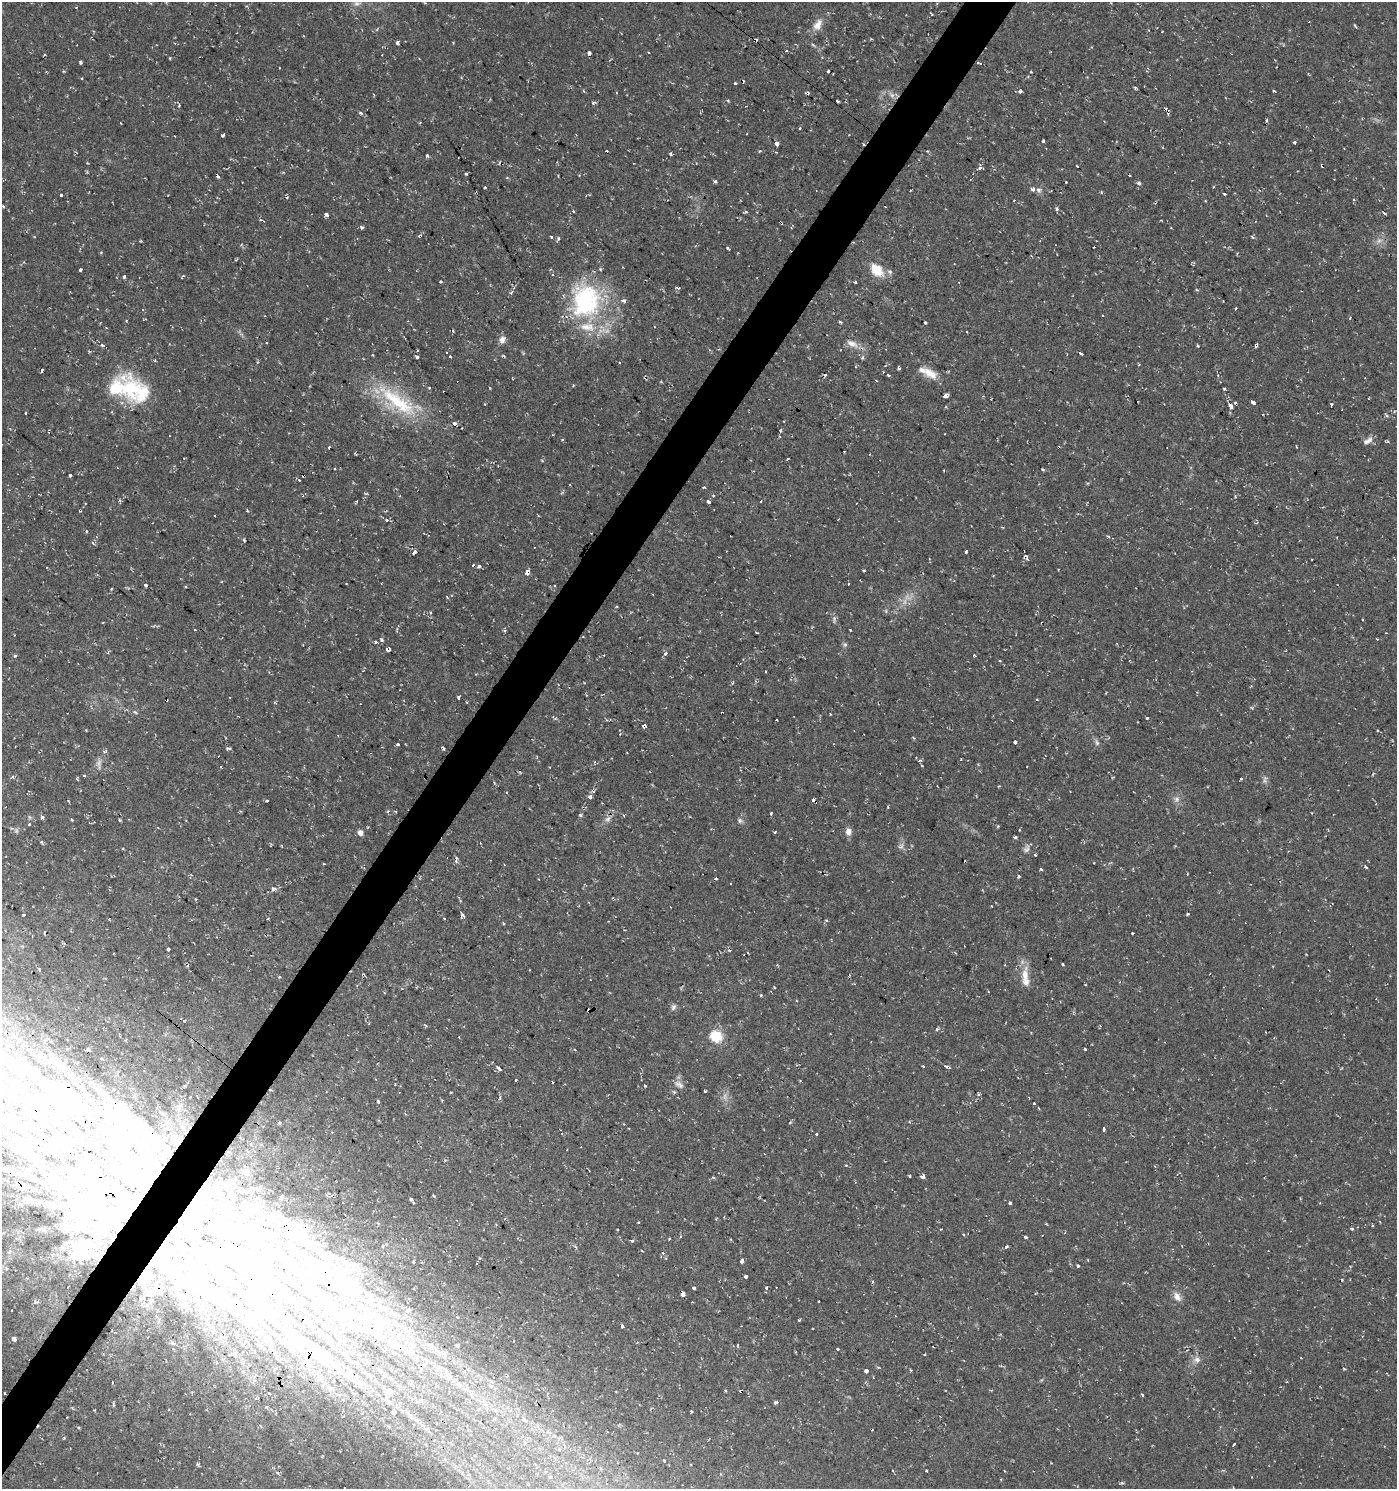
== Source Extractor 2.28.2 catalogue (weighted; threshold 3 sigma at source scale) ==
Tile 7 of 4 x 4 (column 3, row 2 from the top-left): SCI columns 3033-4427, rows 2976-4462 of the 6002 x 5958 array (HDU 1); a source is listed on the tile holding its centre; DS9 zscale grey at full resolution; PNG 1399 x 1491 px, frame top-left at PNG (2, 2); no overlay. Shown black and unused: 4% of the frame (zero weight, under 2 of 3 exposures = <1% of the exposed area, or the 3 px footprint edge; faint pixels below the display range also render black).
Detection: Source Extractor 2.28.2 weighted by HDU 2 'WHT'; one run over the whole footprint, this tile lists its part. Background 0.0337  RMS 0.004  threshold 0.0182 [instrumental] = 3 sigma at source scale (4.5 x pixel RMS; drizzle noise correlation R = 1.50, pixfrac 1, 0.0396/0.0396 arcsec/px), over >= 5 px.
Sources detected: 452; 3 too faint to see at this stretch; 53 inside a brighter object's white glare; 74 cosmic-ray / hot-pixel residue — not listed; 28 inside a brighter listed object's ellipse — not listed separately; the other 294 listed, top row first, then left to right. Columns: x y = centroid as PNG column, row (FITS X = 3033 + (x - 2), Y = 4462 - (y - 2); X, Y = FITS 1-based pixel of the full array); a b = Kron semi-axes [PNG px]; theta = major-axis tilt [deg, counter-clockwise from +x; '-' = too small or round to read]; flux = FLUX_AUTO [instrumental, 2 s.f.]
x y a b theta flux
357 4 10 5 4 1.5
817 25 16 10 59 3.9
1148 30 3 2 - 0.38
755 40 4 3 - 2
397 43 3 3 - 3.7
589 53 4 3 - 2.9
44 55 4 2 - 0.32
170 58 4 2 - 0.3
80 62 3 3 - 0.95
979 63 5 2 - 0.78
829 71 3 3 - 2.3
1031 72 3 3 - 1.1
81 78 3 3 - 0.67
734 83 3 3 - 1.7
1135 88 5 4 - 0.51
1020 91 4 3 - 2.3
1274 91 3 3 - 0.85
807 93 4 3 - 1.1
179 106 3 3 - 1.4
360 113 3 3 - 1.9
121 123 3 2 - 0.31
800 128 3 3 - 0.68
223 135 4 3 - 1.2
1043 141 3 3 - 1.6
1294 143 3 3 - 0.91
777 144 4 4 - 3.7
760 151 4 3 - 0.45
671 154 5 3 - 0.5
427 156 3 3 - 1
980 167 5 4 - 1.5
466 174 3 3 - 1.2
715 181 4 3 - 0.72
1139 183 5 5 - 0.8
485 187 3 3 - 1.4
1213 187 3 2 - 0.52
1032 189 4 3 - 4.5
1039 190 7 5 -27 1
1101 192 4 3 - 0.36
1224 194 3 3 - 0.83
61 195 4 3 - 0.63
1354 199 3 3 - 0.71
1014 200 3 2 - 0.81
3 206 4 3 - 0.46
885 207 2 2 - 0.31
1057 209 6 4 72 0.64
573 211 3 3 - 0.53
1384 213 4 3 - 0.73
326 214 4 3 - 2.1
361 227 4 3 - 1
551 237 3 3 - 1.1
1252 237 4 3 - 0.6
727 248 4 3 - 0.58
80 269 3 3 - 1.5
877 270 15 10 -46 9
183 276 4 2 - 0.52
124 277 4 3 - 1.2
440 282 4 2 - 0.37
855 282 3 3 - 0.84
959 282 3 2 - 0.31
679 288 3 3 - 0.95
585 300 49 40 83 52
1236 308 3 3 - 0.89
1103 315 3 2 - 0.45
1350 318 3 2 - 0.54
840 322 4 2 - 0.94
925 323 3 3 - 0.98
502 340 9 7 74 2.1
852 344 18 8 -26 3.6
102 345 5 4 - 0.73
1256 345 3 3 - 2.6
1198 346 3 3 - 2.1
417 350 3 2 - 0.58
1081 354 4 3 - 7.7
372 355 3 2 - 0.31
450 356 3 3 - 1.4
417 357 3 3 - 1.5
619 362 3 3 - 0.55
899 368 3 3 - 1.9
41 370 3 3 - 3.1
930 373 21 10 -33 5.4
888 375 5 3 - 0.41
129 388 34 28 84 26
1224 389 3 3 - 0.89
946 396 4 4 - 6.3
397 401 69 20 -37 30
1253 402 4 3 - 4.5
485 404 4 3 - 0.31
1332 404 3 3 - 1.8
1231 406 5 3 - 4.9
25 413 3 3 - 1.2
1386 415 4 3 - 0.69
454 424 3 3 - 21
780 430 5 3 - 0.58
562 440 3 2 - 0.59
1368 441 14 6 30 2
329 448 3 2 - 0.5
355 453 3 3 - 0.41
787 459 3 2 - 0.88
542 461 3 3 - 0.55
335 468 3 3 - 1.2
1043 469 3 3 - 0.94
70 475 3 3 - 1.4
299 480 3 2 - 0.36
704 487 4 3 - 0.44
713 496 3 3 - 1.1
120 500 4 3 - 0.92
761 501 3 2 - 0.61
709 502 5 3 - 1.7
80 510 3 3 - 1.6
1108 536 5 3 - 0.47
244 540 5 3 - 0.49
93 543 6 4 -28 0.74
414 552 4 3 - 4.1
966 552 3 3 - 0.94
479 566 4 3 - 1
864 570 3 3 - 1.1
527 572 4 3 - 12
849 583 3 3 - 1
145 585 4 3 - 2.8
555 586 3 3 - 0.75
430 612 5 4 - 0.75
850 630 3 3 - 0.71
1377 639 3 3 - 1.1
381 640 3 3 - 1.6
376 642 4 4 - 0.46
845 645 6 5 - 0.77
388 650 4 4 - 3.9
665 653 3 3 - 4.6
974 655 4 3 - 0.37
15 656 4 4 - 0.61
766 672 2 2 - 0.3
733 683 6 2 68 0.41
458 698 3 3 - 1.6
1037 700 3 2 - 0.4
135 712 6 4 -43 0.55
722 713 3 2 - 0.61
830 714 3 3 - 0.82
1147 718 3 3 - 5
777 720 2 2 - 0.39
644 726 4 3 - 4.3
1377 731 3 3 - 0.47
338 735 3 3 - 0.41
913 738 5 3 - 0.39
1015 742 4 3 - 1.6
1097 743 8 6 -73 1.1
398 744 3 3 - 1.3
444 749 4 3 - 0.91
105 751 6 5 - 0.68
920 760 5 4 - 0.64
595 763 6 3 -72 0.39
99 764 14 6 87 1.9
922 766 3 3 - 0.52
221 767 3 3 - 0.48
84 776 3 2 - 0.55
12 777 5 3 - 0.52
425 778 3 2 - 0.29
77 779 4 3 - 0.46
1241 779 3 3 - 1.5
590 797 4 3 - 4.6
1177 799 8 6 -15 1.5
813 800 4 4 - 3.1
396 811 4 3 - 0.37
771 814 3 3 - 1.3
580 816 4 4 - 0.72
42 817 4 3 - 2.7
608 819 9 6 48 1.4
72 820 4 3 - 0.43
119 820 3 3 - 0.5
740 821 7 6 - 0.99
29 824 4 3 - 0.93
998 826 5 4 - 0.37
360 832 6 5 - 1.9
775 832 4 2 - 0.4
848 832 9 7 87 2.2
1015 837 4 3 - 0.99
123 849 4 2 - 0.34
1026 849 11 8 52 1.6
1035 855 3 3 - 0.47
456 860 12 4 86 1.1
504 865 3 2 - 0.31
1366 867 3 3 - 0.63
1041 869 3 3 - 0.68
1018 876 3 3 - 1.2
273 889 6 5 - 1
1188 914 3 3 - 1.4
23 915 3 3 - 1.7
463 916 5 4 - 1.2
109 919 2 2 - 0.29
826 920 4 3 - 0.36
504 923 3 3 - 0.96
168 949 3 3 - 10
1063 964 3 3 - 0.65
39 969 3 3 - 1.7
1025 975 24 9 88 5.3
279 977 3 3 - 0.47
988 992 3 2 - 0.32
761 995 3 3 - 0.89
673 1007 8 6 62 1.2
426 1026 4 3 - 0.61
937 1029 4 4 - 0.58
716 1036 6 6 - 44
88 1049 6 5 - 0.61
575 1049 3 3 - 0.54
1085 1050 3 3 - 2.3
77 1062 4 4 - 0.39
923 1066 3 3 - 1.4
946 1066 6 4 -29 0.65
499 1069 6 3 -41 2.7
516 1080 3 2 - 0.45
679 1084 14 7 -36 2
645 1085 3 3 - 1.3
69 1090 54 16 -44 25
705 1091 3 2 - 0.48
979 1094 4 4 - 0.59
500 1098 5 4 - 0.58
378 1102 3 3 - 1.8
1034 1103 3 3 - 0.51
1039 1108 3 2 - 0.38
58 1110 15 6 -37 3
280 1123 4 3 - 0.58
1104 1129 4 3 - 1.8
38 1130 28 10 -41 7.5
87 1130 4 3 - 0.47
80 1132 18 5 -45 2.3
562 1133 4 4 - 0.51
816 1134 3 3 - 0.67
85 1145 14 8 -64 2.8
142 1148 96 36 -54 83
25 1154 31 10 -30 5.8
909 1176 3 2 - 0.33
923 1177 3 3 - 9.8
84 1178 61 31 -16 34
329 1193 4 3 - 0.61
333 1196 4 3 - 0.65
411 1200 6 3 -56 1.9
1010 1203 3 3 - 3.1
247 1207 21 19 -48 11
274 1216 19 13 29 5.7
716 1219 3 3 - 0.47
304 1229 21 15 76 7
1352 1229 5 3 - 0.46
963 1235 4 4 - 0.83
1025 1237 3 3 - 3.7
669 1239 3 2 - 0.37
632 1240 3 3 - 1.8
1006 1246 3 3 - 1.3
642 1251 3 3 - 0.41
663 1253 4 4 - 0.78
80 1254 34 30 -52 18
742 1260 4 3 - 4.8
1088 1260 3 2 - 0.44
414 1261 4 3 - 2.6
1078 1266 3 3 - 1.8
7 1269 5 5 - 1
256 1273 198 53 -24 270
144 1275 26 10 59 6.8
745 1277 3 3 - 2.6
872 1282 4 3 - 0.47
156 1283 4 3 - 0.82
766 1287 3 3 - 1.3
694 1288 4 3 - 1.6
683 1294 4 3 - 4.1
1177 1297 13 8 -56 2.7
819 1301 3 3 - 1
37 1302 6 4 19 0.73
799 1320 3 3 - 0.9
622 1326 4 3 - 4.3
14 1339 5 4 - 1.4
173 1343 5 3 - 0.81
637 1343 4 3 - 0.3
457 1345 3 3 - 0.64
837 1349 3 3 - 1.7
230 1354 4 3 - 0.39
322 1355 27 16 -72 12
1197 1360 10 8 4 2.1
911 1370 3 2 - 0.6
866 1371 3 3 - 13
741 1391 3 3 - 1.3
386 1392 5 4 - 4
5 1393 3 2 - 0.31
269 1394 3 3 - 11
1142 1395 4 3 - 1.5
776 1403 4 3 - 3.1
266 1407 3 3 - 0.47
692 1411 3 3 - 0.83
393 1412 4 4 - 18
411 1415 7 4 -17 0.86
78 1427 4 3 - 0.4
525 1443 6 5 - 1
1234 1445 4 3 - 2
559 1449 6 5 - 0.84
664 1461 3 3 - 1.5
198 1464 5 4 - 0.59
926 1471 3 3 - 1.6
Overlapping masked pixels (flux is a lower limit): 24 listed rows (the first 20) at x y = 755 40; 979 63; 807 93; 585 300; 1256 345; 80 510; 527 572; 145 585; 722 713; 644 726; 425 778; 813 800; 69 1090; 38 1130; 142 1148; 84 1178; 333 1196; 304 1229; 256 1273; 144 1275
Unlisted compact peaks at least as high as the median listed source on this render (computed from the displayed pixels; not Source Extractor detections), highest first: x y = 593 103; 267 801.